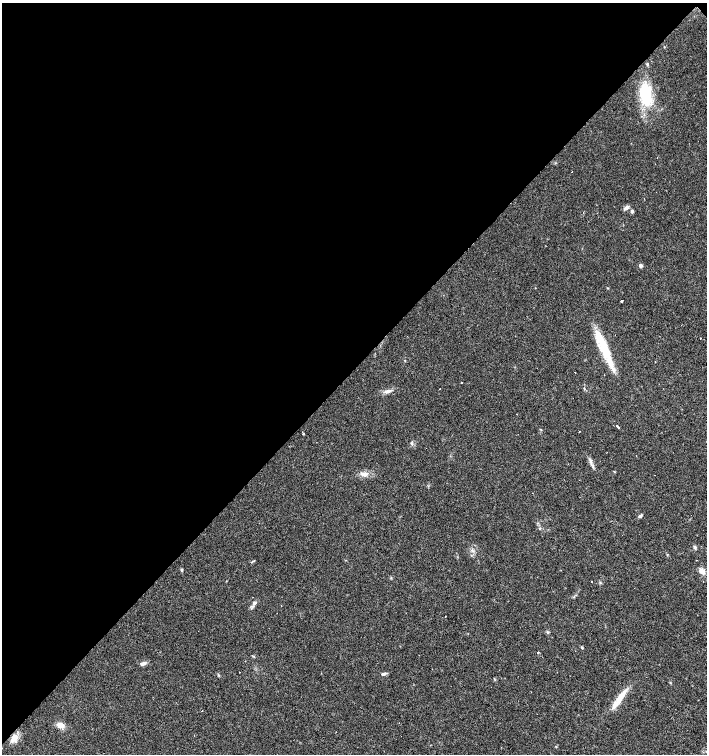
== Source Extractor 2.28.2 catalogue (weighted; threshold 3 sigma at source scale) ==
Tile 2 of 4 x 4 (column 2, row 1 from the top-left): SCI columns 1628-3036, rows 4514-6017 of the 6005 x 6018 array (HDU 1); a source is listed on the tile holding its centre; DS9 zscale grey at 2 x 2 block average (1 PNG px = mean of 2 x 2 image px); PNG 709 x 756 px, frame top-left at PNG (2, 3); no overlay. Shown black and unused: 49% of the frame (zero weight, under 3 of 4 exposures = <1% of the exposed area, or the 3 px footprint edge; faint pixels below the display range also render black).
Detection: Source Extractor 2.28.2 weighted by HDU 2 'WHT'; one run over the whole footprint, this tile lists its part. Background 0.0164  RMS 0.0027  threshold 0.0124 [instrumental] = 3 sigma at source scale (4.5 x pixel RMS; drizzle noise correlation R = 1.50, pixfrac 1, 0.0396/0.0396 arcsec/px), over >= 5 px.
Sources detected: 46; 6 cosmic-ray / hot-pixel residue — not listed; the other 40 listed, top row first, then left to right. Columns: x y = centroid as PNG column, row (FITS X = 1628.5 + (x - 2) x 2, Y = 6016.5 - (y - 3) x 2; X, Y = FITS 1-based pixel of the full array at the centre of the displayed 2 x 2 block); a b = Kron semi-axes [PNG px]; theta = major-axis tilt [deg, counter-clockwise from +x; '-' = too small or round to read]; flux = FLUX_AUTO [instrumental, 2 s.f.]
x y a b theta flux
647 64 4 3 - 0.68
645 95 27 13 -82 26
572 172 2 2 - 1.7
626 208 7 4 35 2.3
632 211 4 4 - 1.2
640 265 4 4 - 1.5
608 288 3 2 - 0.34
622 301 2 2 - 4.8
701 338 2 2 - 2.7
604 347 39 10 -66 23
575 372 2 2 - 1.9
462 382 2 2 - 0.5
440 389 2 2 - 0.42
388 391 11 4 13 2.5
618 427 2 2 - 16
303 434 2 2 - 1.9
412 444 5 3 - 0.84
636 455 2 2 - 0.36
591 462 6 3 77 1.1
364 474 8 5 -3 2.7
641 516 5 3 - 1.1
540 528 3 2 - 0.45
695 547 4 3 - 1.1
252 562 4 2 - 0.43
182 570 3 3 - 0.89
702 571 8 5 -39 3.4
391 578 3 2 - 0.44
254 603 5 4 - 1.5
445 616 2 2 - 2.1
547 632 4 3 - 0.72
538 652 2 2 - 2.7
142 664 7 4 28 2.1
383 674 7 3 8 1.3
219 675 3 2 - 0.5
531 692 2 2 - 0.2
619 698 27 6 57 9.3
60 725 8 6 -6 4
336 732 2 2 - 0.29
14 738 10 6 62 5.8
556 746 3 2 - 0.33
Diffuse or blended objects may show on this block-average render without a row.